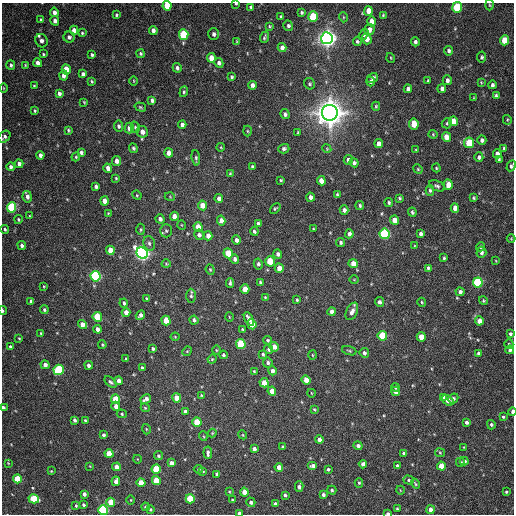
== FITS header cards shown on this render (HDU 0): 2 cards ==
NAXIS1  =                  512 / Axis length
NAXIS2  =                  512 / Axis length

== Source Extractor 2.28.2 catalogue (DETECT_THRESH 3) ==
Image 512 x 512 px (HDU 0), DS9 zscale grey, 1 PNG px = 1 image px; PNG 516 x 516 px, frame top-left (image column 1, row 512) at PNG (2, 3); each listed source drawn as its Kron ellipse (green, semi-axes under 4 px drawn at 4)
Background 147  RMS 12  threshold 36.8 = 3 sigma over >= 5 px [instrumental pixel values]
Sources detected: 343; all 343 listed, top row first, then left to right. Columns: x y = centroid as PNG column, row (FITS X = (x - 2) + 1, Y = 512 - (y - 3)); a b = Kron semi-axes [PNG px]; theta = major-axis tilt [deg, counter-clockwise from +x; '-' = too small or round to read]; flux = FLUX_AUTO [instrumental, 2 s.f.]
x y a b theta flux
236 4 3 2 - 9.8e+02
490 5 5 3 - 8.0e+02
167 6 5 4 - 1.7e+04
251 7 4 3 - 1.4e+03
457 7 5 5 - 6.1e+04
368 11 5 4 - 8.8e+03
54 12 5 4 - 3.2e+03
302 12 3 3 - 1.2e+03
116 15 3 3 - 1.2e+03
383 15 4 4 - 8.5e+02
281 16 3 3 - 8.7e+02
313 17 5 4 - 3.3e+04
343 17 5 3 - 6.9e+02
41 20 4 3 - 1.3e+03
55 21 5 4 - 3.3e+03
371 21 5 4 - 6.3e+03
269 26 3 2 - 8.6e+02
288 26 5 4 - 1.9e+03
74 30 4 4 - 5.1e+03
153 30 4 4 - 3.5e+03
369 30 6 5 - 4.8e+03
82 33 3 3 - 1.0e+03
214 34 6 5 - 2.3e+03
184 35 5 4 - 5.4e+04
364 35 6 4 56 1.6e+03
69 37 5 5 - 2.4e+03
264 37 5 3 - 1.3e+03
327 38 6 5 - 6.8e+05
367 39 5 5 - 6.0e+03
505 40 5 4 - 2.3e+04
41 41 7 6 - 3.3e+03
237 41 4 4 - 6.5e+02
357 41 4 4 - 1.3e+03
415 42 4 4 - 2.1e+03
282 47 4 4 - 3.2e+03
449 51 5 4 - 1.7e+03
43 54 3 3 - 9.1e+02
140 54 4 4 - 1.2e+03
92 55 3 3 - 1.3e+03
482 57 5 4 - 1.4e+03
211 58 5 4 - 7.7e+03
391 58 5 3 - 7.1e+02
38 63 4 4 - 3.9e+03
219 63 5 4 - 2.5e+03
11 65 5 4 - 1.9e+03
25 65 4 3 - 8.5e+02
177 68 5 4 - 2.3e+03
66 69 5 4 - 1.3e+04
83 74 4 4 - 2.4e+03
63 75 5 4 - 3.3e+03
232 77 4 3 - 1.2e+03
372 78 6 4 36 2.5e+03
447 80 5 4 - 2.4e+03
92 81 3 3 - 9.1e+02
134 81 5 3 - 6.5e+02
428 81 3 2 - 9.6e+02
371 82 5 4 - 1.6e+03
481 82 4 3 - 6.6e+02
310 84 6 5 - 1.4e+03
252 85 4 3 - 3.1e+03
492 85 4 3 - 1.9e+03
34 86 4 4 - 9.1e+02
3 88 5 3 - 6.3e+02
442 88 4 4 - 2.6e+03
408 89 4 4 - 2.9e+03
184 92 5 4 - 1.2e+03
59 93 4 4 - 2.5e+03
496 95 4 4 - 1.5e+03
474 98 4 3 - 6.8e+02
152 100 4 3 - 2.0e+03
84 102 4 2 - 7.6e+02
376 106 4 3 - 9.4e+02
140 107 6 4 -18 1.2e+03
35 111 4 3 - 1.1e+03
330 113 8 8 - 1.5e+06
285 114 5 4 - 1.9e+03
507 120 5 4 - 8.8e+02
453 121 5 4 - 1.1e+04
447 123 5 5 - 1.3e+03
414 124 5 4 - 1.5e+04
182 125 4 4 - 2.7e+03
119 126 5 4 - 1.7e+03
135 127 6 4 -74 1.2e+03
129 128 5 4 - 4.8e+03
68 130 4 3 - 1.1e+03
247 131 5 3 - 8.2e+02
142 132 6 5 - 4.8e+03
298 132 3 2 - 7.9e+02
433 134 4 4 - 8.8e+02
4 137 7 5 46 1.9e+03
446 137 5 4 - 6.6e+03
482 140 5 4 - 2.7e+03
379 143 4 4 - 4.5e+03
469 143 5 5 - 3.9e+04
221 147 4 3 - 6.2e+02
133 148 5 4 - 1.3e+03
504 148 4 3 - 1.2e+03
284 149 5 4 - 1.8e+03
327 149 4 3 - 7.3e+02
416 150 3 2 - 6.0e+02
81 152 4 3 - 1.8e+03
169 153 4 4 - 5.4e+03
497 154 4 4 - 4.4e+03
40 155 4 3 - 2.8e+03
76 157 4 4 - 9.7e+02
479 157 5 4 - 2.4e+03
196 158 8 4 -84 1.7e+03
499 159 4 3 - 1.1e+03
348 160 5 4 - 2.2e+03
117 161 5 4 - 4.3e+03
354 163 5 4 - 2.0e+03
19 164 4 4 - 3.7e+03
511 166 6 4 61 1.7e+03
11 167 4 4 - 2.3e+03
252 167 4 3 - 1.4e+03
108 168 5 4 - 4.1e+03
436 168 4 3 - 8.9e+02
418 169 5 4 - 9.6e+02
230 174 3 3 - 9.7e+02
116 178 3 3 - 9.1e+02
281 180 3 3 - 8.8e+02
321 181 4 4 - 7.6e+03
448 185 5 4 - 1.2e+04
96 186 4 4 - 2.3e+03
437 186 8 5 -25 1.9e+03
430 190 5 4 - 1.3e+03
137 195 5 4 - 8.3e+02
337 195 3 3 - 1.3e+03
27 197 6 4 -77 3.4e+03
170 197 5 3 - 6.7e+02
310 197 4 4 - 3.0e+03
399 198 4 3 - 1.2e+03
473 198 3 3 - 1.1e+03
219 199 4 4 - 4.3e+03
104 201 4 4 - 6.3e+03
389 202 4 4 - 1.2e+03
202 205 5 4 - 8.7e+03
360 206 4 4 - 1.4e+03
11 207 5 4 - 6.3e+04
275 208 6 3 43 1.0e+03
455 208 4 4 - 5.8e+03
344 210 4 4 - 2.6e+03
412 212 5 4 - 1.4e+03
108 213 4 3 - 7.9e+02
30 216 4 4 - 7.0e+02
174 216 4 4 - 5.2e+03
18 219 4 3 - 1.1e+03
160 219 5 4 - 2.9e+03
394 220 5 4 - 7.0e+03
221 221 5 4 - 4.7e+03
258 224 4 4 - 2.2e+03
182 225 4 3 - 5.7e+02
198 227 5 4 - 1.1e+04
5 229 4 3 - 1.3e+03
141 229 6 4 89 1.1e+03
313 229 3 2 - 7.2e+02
166 231 6 5 - 1.7e+03
254 231 4 3 - 1.4e+03
349 234 4 4 - 2.5e+03
385 234 5 5 - 9.6e+04
421 234 4 4 - 2.4e+03
199 235 5 4 - 2.5e+03
208 236 4 4 - 5.2e+03
511 239 4 3 - 6.4e+02
236 240 4 4 - 2.8e+03
340 242 4 4 - 1.7e+03
149 243 7 5 -74 2.2e+03
22 245 4 4 - 1.9e+03
415 246 4 3 - 7.9e+02
480 247 4 4 - 1.4e+03
110 250 5 4 - 8.3e+03
481 252 5 5 - 2.3e+03
142 253 6 5 - 4.1e+05
228 253 5 4 - 1.8e+04
278 254 5 4 - 2.4e+03
444 258 3 3 - 1.0e+03
235 259 5 4 - 2.5e+03
270 261 5 4 - 2.3e+04
496 261 4 2 - 5.6e+02
166 264 4 4 - 8.7e+02
258 264 5 4 - 1.7e+03
353 264 5 4 - 7.4e+03
279 268 5 4 - 7.5e+03
428 268 4 3 - 1.6e+03
210 270 5 4 - 1.0e+03
96 276 5 5 - 1.3e+05
354 280 4 3 - 6.7e+02
260 282 4 3 - 1.1e+03
478 282 5 5 - 8.8e+04
230 283 5 3 - 1.5e+03
44 286 3 2 - 6.6e+02
245 289 5 4 - 9.6e+03
460 292 4 4 - 2.3e+03
191 296 7 4 -90 1.6e+03
265 297 3 3 - 7.9e+02
147 299 3 3 - 1.1e+03
297 300 3 3 - 1.1e+03
31 301 4 3 - 1.8e+03
483 301 4 4 - 1.1e+03
379 302 5 4 - 2.5e+03
422 302 4 4 - 8.4e+02
124 303 4 3 - 1.5e+03
44 310 4 4 - 1.3e+03
2 311 4 2 - 1.2e+03
352 311 9 5 64 4.5e+03
126 312 4 4 - 5.7e+03
332 312 4 4 - 3.1e+03
140 315 5 4 - 2.8e+03
97 317 5 4 - 3.7e+04
229 317 5 3 - 6.7e+02
249 319 7 4 -62 5.3e+03
166 320 5 4 - 1.7e+04
194 320 4 4 - 2.0e+03
479 321 4 4 - 7.2e+03
82 324 5 4 - 5.6e+03
252 324 5 4 - 1.1e+04
98 329 4 3 - 3.5e+03
242 329 4 3 - 8.8e+02
41 333 3 3 - 1.0e+03
510 334 4 4 - 1.5e+03
382 336 5 4 - 4.3e+04
175 337 4 4 - 7.1e+02
421 337 5 4 - 1.1e+04
19 338 3 2 - 7.1e+02
268 340 4 4 - 1.1e+03
241 344 5 4 - 4.5e+04
509 344 4 4 - 1.0e+03
102 345 4 3 - 9.0e+02
10 347 4 4 - 1.4e+03
274 347 5 4 - 5.0e+03
153 349 4 3 - 1.4e+03
269 349 5 4 - 1.7e+03
216 350 4 3 - 7.1e+02
510 350 4 3 - 2.3e+03
187 351 5 4 - 8.2e+02
349 351 7 3 -19 1.1e+03
364 353 5 4 - 2.0e+03
478 353 4 4 - 1.4e+03
263 354 3 3 - 1.3e+03
223 355 4 4 - 1.5e+03
312 355 5 3 - 7.5e+02
126 359 3 3 - 1.2e+03
212 359 5 4 - 9.1e+02
268 363 5 5 - 1.8e+03
45 365 4 4 - 3.2e+03
89 365 4 4 - 2.6e+03
142 368 3 3 - 1.3e+03
59 370 5 5 - 6.7e+04
254 371 4 3 - 9.4e+02
272 371 4 4 - 3.1e+03
306 380 5 4 - 7.6e+03
119 381 4 4 - 4.5e+03
110 382 7 4 -44 1.8e+03
264 383 5 4 - 9.0e+03
396 387 4 3 - 1.9e+03
272 391 4 4 - 8.0e+03
395 391 5 4 - 4.8e+03
311 393 4 2 - 5.6e+02
201 395 4 3 - 7.3e+02
177 398 5 4 - 1.2e+04
443 398 4 4 - 3.4e+03
453 398 5 4 - 1.8e+03
116 399 5 4 - 2.4e+04
146 399 5 4 - 3.3e+03
448 400 6 4 -39 5.2e+03
116 406 4 4 - 4.1e+03
3 408 4 3 - 3.9e+03
145 408 4 4 - 8.2e+02
314 409 4 3 - 8.5e+02
185 412 4 4 - 3.2e+03
512 412 4 2 - 5.6e+03
122 414 5 4 - 1.0e+03
503 417 3 3 - 1.0e+03
75 420 4 3 - 1.9e+03
85 420 3 3 - 9.6e+02
197 422 5 4 - 2.0e+04
466 422 3 3 - 2.1e+03
491 425 5 4 - 1.6e+03
146 429 5 3 - 6.9e+02
212 433 4 4 - 7.1e+02
103 435 4 3 - 1.8e+03
243 435 4 3 - 7.6e+02
203 436 5 3 - 7.2e+02
319 440 4 4 - 3.7e+03
358 446 4 4 - 2.7e+03
283 447 3 3 - 1.1e+03
464 447 4 4 - 7.3e+02
254 449 4 3 - 2.5e+03
208 453 6 3 -85 2.2e+03
404 453 4 4 - 2.4e+03
440 453 5 4 - 9.6e+02
109 454 4 4 - 1.7e+04
159 456 5 4 - 1.4e+03
137 459 4 3 - 5.9e+02
464 461 4 4 - 2.3e+03
460 462 4 3 - 1.4e+03
8 463 4 3 - 6.5e+02
171 463 4 4 - 4.4e+03
363 464 4 4 - 4.3e+03
90 466 4 4 - 6.4e+02
313 466 5 4 - 2.9e+03
397 466 3 3 - 1.6e+03
441 466 4 4 - 1.2e+04
117 467 4 4 - 6.8e+03
279 467 4 4 - 6.0e+03
156 469 4 4 - 3.1e+04
198 469 5 3 - 1.2e+03
328 469 3 3 - 1.3e+03
51 471 3 3 - 6.4e+02
203 471 4 3 - 8.4e+02
217 474 4 4 - 2.8e+03
17 479 4 4 - 2.6e+04
156 480 4 4 - 1.9e+04
409 480 5 4 - 1.3e+03
116 481 5 4 - 3.8e+03
141 483 4 4 - 1.2e+04
359 483 5 4 - 1.0e+03
415 484 5 3 - 9.8e+02
299 486 5 4 - 3.1e+03
332 490 4 4 - 1.3e+03
400 490 4 3 - 5.1e+02
229 491 4 2 - 7.1e+02
244 492 4 4 - 9.1e+03
506 492 3 3 - 1.1e+03
84 494 4 4 - 2.9e+03
285 495 4 3 - 1.9e+03
323 495 4 4 - 2.0e+03
34 499 5 4 - 3.3e+04
190 499 5 4 - 3.3e+04
131 500 4 3 - 6.6e+02
232 500 3 3 - 9.4e+02
111 502 4 4 - 1.8e+04
251 502 5 4 - 2.1e+03
275 504 4 3 - 2.4e+03
84 505 3 3 - 1.6e+03
76 506 4 2 - 9.7e+02
146 507 4 4 - 1.8e+03
397 509 3 2 - 9.1e+02
103 510 5 4 - 1.2e+05
150 510 4 4 - 9.8e+02
431 510 4 4 - 5.1e+03
239 513 4 3 - 2.1e+03
388 513 4 2 - 2.5e+03
At the frame edge (FLAGS 8, measured only in part): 11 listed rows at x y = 236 4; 167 6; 457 7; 4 137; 511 166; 2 311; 3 408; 512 412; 103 510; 239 513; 388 513